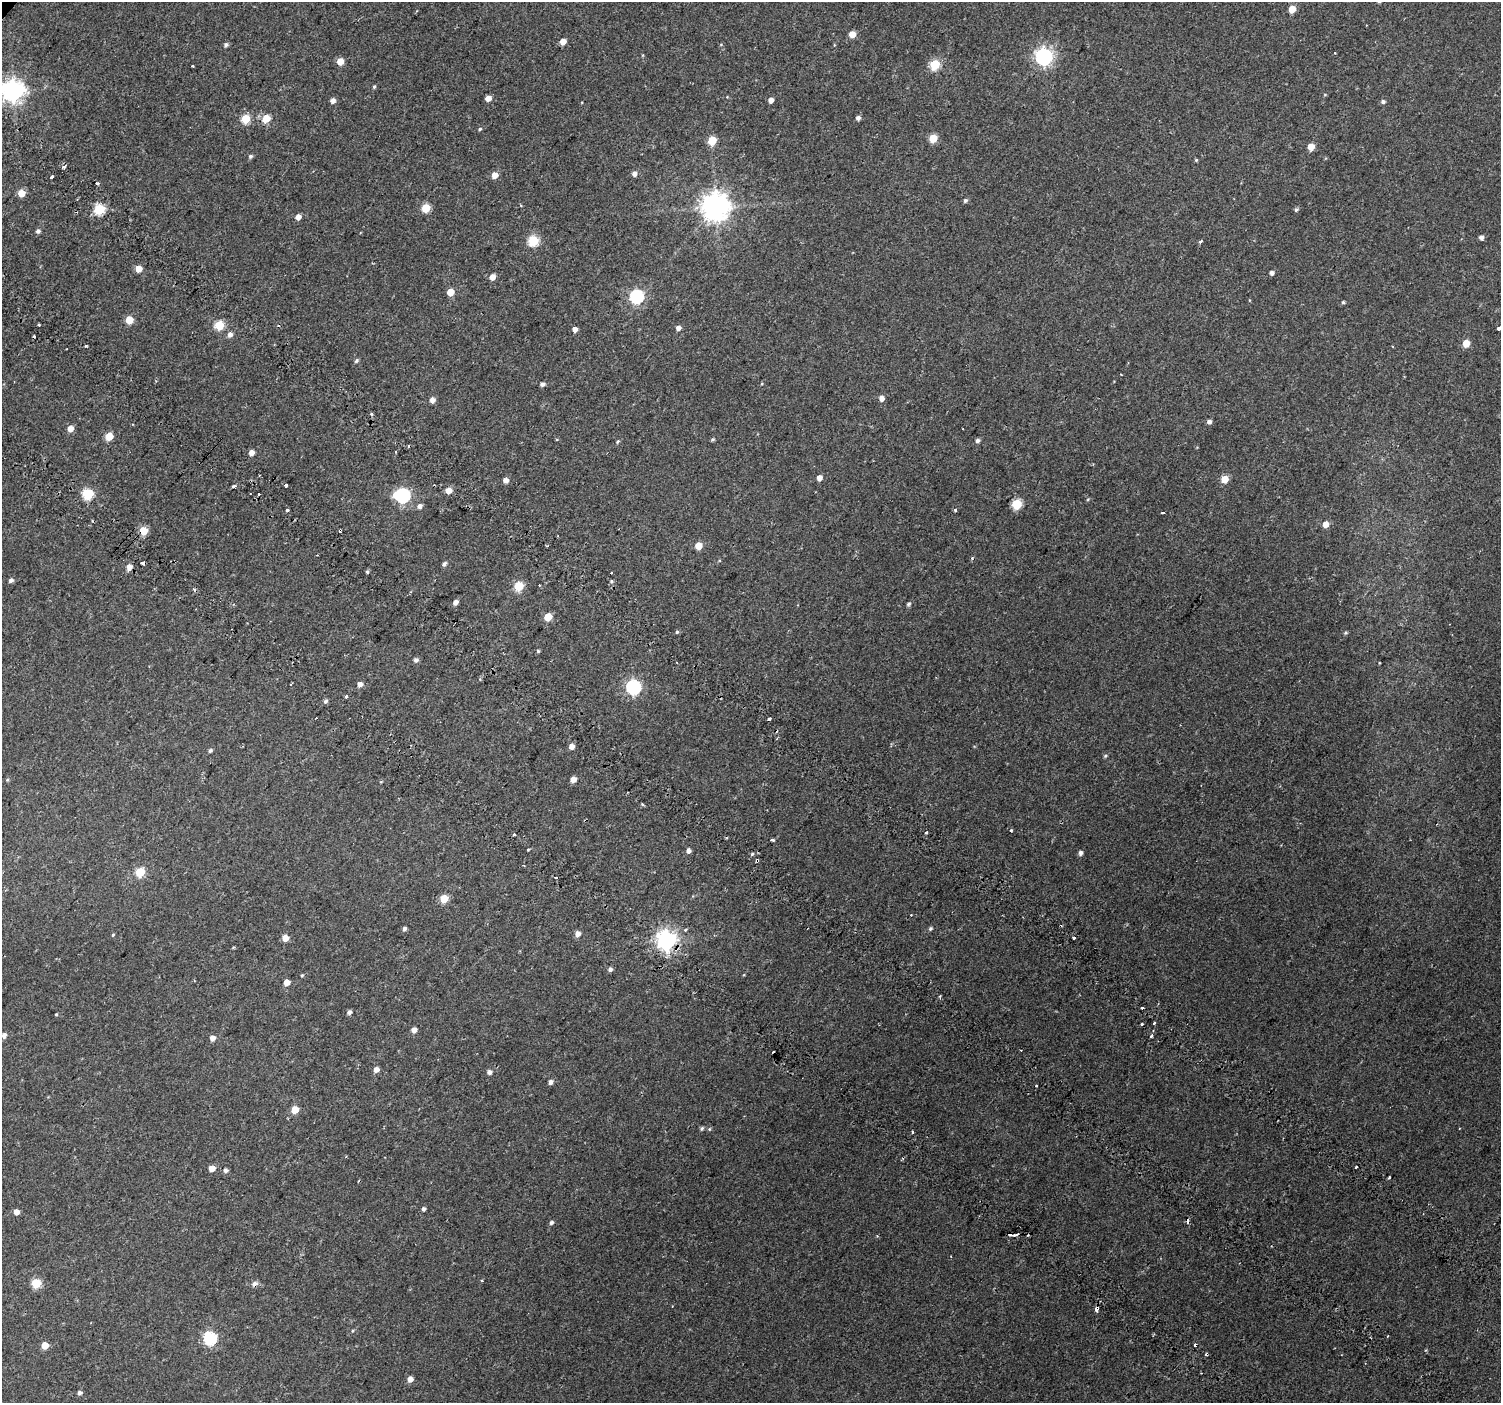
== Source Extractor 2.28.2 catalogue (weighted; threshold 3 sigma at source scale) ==
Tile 6 of 4 x 4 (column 2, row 2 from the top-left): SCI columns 1589-3087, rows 3143-4543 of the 6168 x 6217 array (HDU 1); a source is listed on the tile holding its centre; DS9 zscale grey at full resolution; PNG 1503 x 1405 px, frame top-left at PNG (2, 2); no overlay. Shown black and unused: <1% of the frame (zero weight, under 2 of 3 exposures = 6% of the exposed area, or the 3 px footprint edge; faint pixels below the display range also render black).
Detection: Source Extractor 2.28.2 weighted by HDU 2 'WHT'; one run over the whole footprint, this tile lists its part. Background 0.059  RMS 0.0044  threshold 0.0199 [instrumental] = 3 sigma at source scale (4.5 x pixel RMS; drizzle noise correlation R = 1.50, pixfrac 1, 0.0396/0.0396 arcsec/px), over >= 5 px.
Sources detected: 186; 1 inside a brighter object's white glare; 20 cosmic-ray / hot-pixel residue — not listed; the other 165 listed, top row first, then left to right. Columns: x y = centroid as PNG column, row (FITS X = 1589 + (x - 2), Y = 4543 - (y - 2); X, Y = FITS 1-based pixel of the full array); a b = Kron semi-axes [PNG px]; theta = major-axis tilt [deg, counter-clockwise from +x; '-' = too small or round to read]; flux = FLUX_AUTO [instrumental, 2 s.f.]
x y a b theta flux
1292 9 5 5 - 7.7
852 34 5 5 - 5.9
563 41 5 4 - 4.4
226 45 5 4 - 1.1
721 45 5 3 - 0.36
1335 53 3 2 - 0.72
1044 57 7 6 - 150
340 61 5 5 - 7.4
935 64 5 5 - 24
374 87 5 4 - 0.59
13 91 7 7 - 330
1325 95 5 3 - 0.36
488 98 4 4 - 3.4
771 100 5 5 - 2.2
333 101 5 5 - 2.1
1383 101 5 4 - 1
266 118 5 5 - 10
858 118 4 4 - 1.6
246 119 5 5 - 15
480 129 5 4 - 0.56
933 138 5 5 - 12
712 140 5 5 - 14
1311 147 5 4 - 6.9
251 156 5 5 - 0.82
1196 160 4 4 - 0.53
64 166 5 3 - 1.8
634 174 5 5 - 2.2
495 175 5 5 - 4.8
51 177 3 3 - 3.4
97 184 3 3 - 1.8
21 193 5 5 - 7
965 200 5 4 - 0.95
521 206 4 3 - 0.44
716 207 8 8 - 550
426 208 5 5 - 17
100 209 5 5 - 33
1296 210 6 4 55 0.79
298 217 5 4 - 3.4
38 231 4 4 - 1.3
1481 237 5 4 - 1.6
533 240 6 5 - 28
1200 242 3 3 - 1.1
139 269 5 4 - 6.2
1272 273 4 4 - 1.5
492 277 6 5 - 2.7
450 292 5 5 - 7.8
637 296 6 6 - 73
1343 302 4 4 - 0.59
129 320 5 5 - 11
219 325 5 5 - 21
678 328 5 4 - 1.9
1499 328 4 3 - 2
575 329 4 4 - 2.9
230 335 5 5 - 2.1
1466 343 5 5 - 9.5
86 346 3 3 - 1.3
357 360 6 5 - 0.77
1121 374 3 2 - 0.64
542 384 4 4 - 1.4
882 398 5 5 - 2.6
432 400 5 5 - 2.7
371 414 3 3 - 1.5
1209 421 5 4 - 1.6
70 429 5 5 - 4.2
109 436 5 5 - 11
712 439 4 4 - 0.64
977 441 5 4 - 1.2
618 442 5 4 - 0.62
251 453 4 4 - 3.4
819 478 4 4 - 3.3
1225 479 5 5 - 7.7
506 480 5 4 - 2.8
233 486 4 3 - 0.69
286 486 3 3 - 2.3
449 490 5 4 - 5.3
88 494 5 5 - 35
403 495 6 6 - 78
1017 504 5 5 - 26
420 506 6 5 - 1.6
287 510 3 3 - 3.9
955 510 4 4 - 0.74
1162 513 4 2 - 0.36
1326 524 5 4 - 4.7
143 531 5 5 - 15
698 546 5 5 - 8
142 563 3 3 - 4.3
444 564 5 4 - 1.2
129 567 5 5 - 3.4
11 580 5 4 - 1.2
612 581 5 3 - 0.58
519 586 5 5 - 23
455 602 4 4 - 2.5
908 604 5 5 - 0.81
548 617 5 5 - 8.6
677 632 5 4 - 0.6
1345 633 5 4 - 0.55
538 651 4 4 - 0.57
416 660 5 5 - 1.4
291 684 3 3 - 0.78
360 684 6 5 - 1.7
634 687 6 6 - 85
346 696 3 3 - 2.1
326 701 6 5 - 1.1
769 719 4 3 - 2.9
572 746 4 4 - 3.8
210 751 6 4 55 0.74
1105 756 5 4 - 0.62
573 779 5 4 - 3.9
7 780 5 3 - 0.43
642 804 3 3 - 0.86
1011 830 3 3 - 0.74
926 832 3 3 - 1.3
514 835 3 3 - 1.9
772 840 4 3 - 0.82
528 849 3 2 - 0.63
689 851 5 4 - 1.9
1081 853 5 4 - 1.4
752 854 4 3 - 0.56
757 860 3 3 - 1
140 872 5 5 - 22
555 878 3 3 - 0.86
444 899 5 5 - 10
404 929 5 4 - 1.1
685 929 3 3 - 2
930 929 5 4 - 0.76
577 934 5 5 - 2.8
113 935 5 4 - 0.44
285 938 5 4 - 6
666 940 7 7 - 210
233 947 3 2 - 0.62
610 969 5 4 - 1.2
287 983 5 4 - 5.2
1142 1008 3 3 - 1.1
349 1012 5 4 - 1.3
56 1014 4 3 - 0.42
1154 1023 3 3 - 1.7
1142 1024 3 3 - 1
414 1030 5 4 - 2.7
4 1035 6 5 - 1.6
1151 1036 3 2 - 0.97
212 1038 5 4 - 2.8
376 1070 5 4 - 3
489 1072 5 5 - 1.7
550 1082 5 4 - 1.6
295 1110 5 5 - 8.7
702 1128 6 5 - 0.74
913 1132 4 2 - 0.47
212 1168 5 4 - 4.6
226 1170 6 5 - 1.2
1389 1177 3 2 - 0.47
424 1209 4 4 - 1.1
16 1212 5 5 - 2.9
551 1222 5 4 - 0.99
1010 1235 4 2 - 0.51
1016 1235 4 3 - 2.2
482 1281 3 3 - 0.44
36 1283 5 5 - 23
255 1284 8 6 38 1.6
1096 1309 5 3 - 4.9
353 1331 5 3 - 0.41
1388 1336 3 2 - 0.37
210 1338 6 6 - 65
45 1346 5 5 - 8.4
410 1379 5 4 - 3.2
80 1393 4 4 - 1.5
Overlapping masked pixels (flux is a lower limit): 5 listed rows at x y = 143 531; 757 860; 666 940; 255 1284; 1096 1309
Isophote crosses this tile's border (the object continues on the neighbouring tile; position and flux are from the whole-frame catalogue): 2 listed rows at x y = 13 91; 1499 328